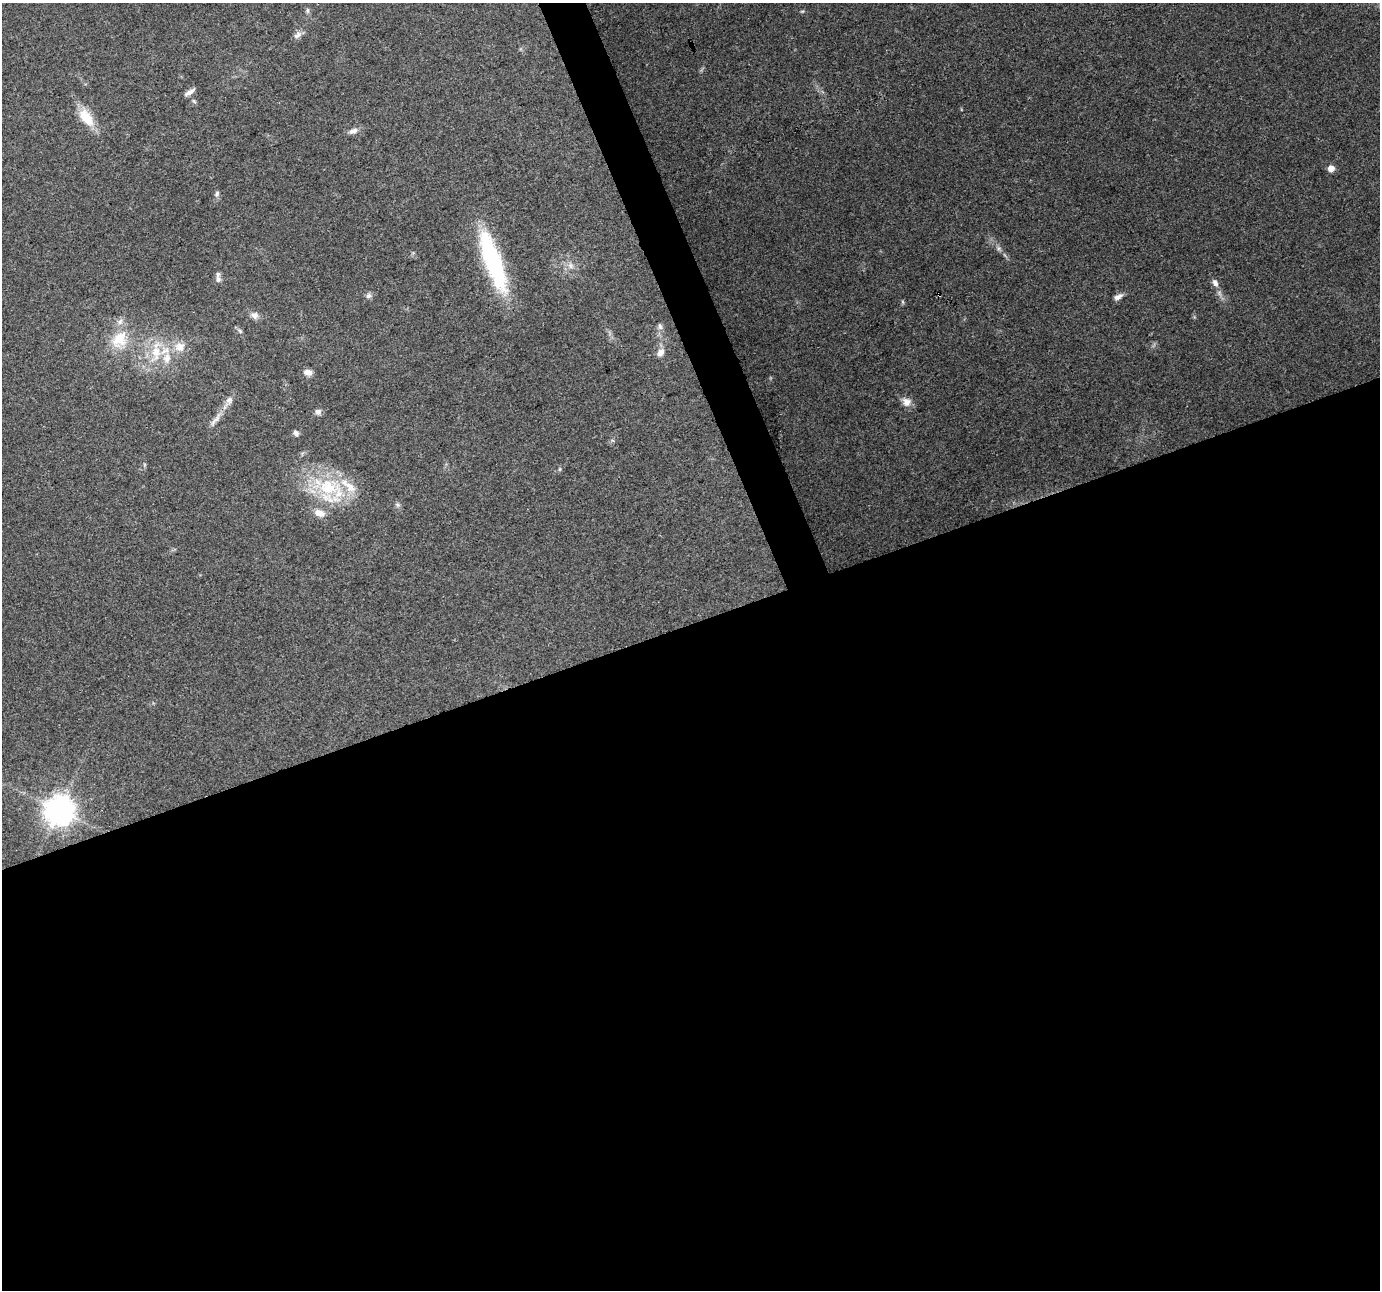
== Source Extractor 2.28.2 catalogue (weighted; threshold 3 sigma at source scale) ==
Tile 15 of 4 x 4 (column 3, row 4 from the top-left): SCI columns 2759-4136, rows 77-1364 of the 5517 x 5359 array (HDU 1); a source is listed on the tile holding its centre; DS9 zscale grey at full resolution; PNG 1382 x 1292 px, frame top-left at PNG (2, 3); no overlay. Shown black and unused: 53% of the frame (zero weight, under 3 of 4 exposures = <1% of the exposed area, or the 3 px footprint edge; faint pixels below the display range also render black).
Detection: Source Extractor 2.28.2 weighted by HDU 2 'WHT'; one run over the whole footprint, this tile lists its part. Background 0.192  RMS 0.0071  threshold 0.0322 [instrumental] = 3 sigma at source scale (4.5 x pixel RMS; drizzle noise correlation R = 1.50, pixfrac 1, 0.0396/0.0396 arcsec/px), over >= 5 px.
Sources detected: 39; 4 inside a brighter listed object's ellipse — not listed separately; the other 35 listed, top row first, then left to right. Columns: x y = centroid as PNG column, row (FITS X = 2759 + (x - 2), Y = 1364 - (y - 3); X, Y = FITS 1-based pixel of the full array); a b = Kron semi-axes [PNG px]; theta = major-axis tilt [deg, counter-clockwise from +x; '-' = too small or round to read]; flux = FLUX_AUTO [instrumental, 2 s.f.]
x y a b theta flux
307 10 8 4 90 1.4
802 11 5 3 - 0.77
298 35 13 7 35 3.3
190 92 16 5 33 3.5
86 118 27 13 -54 16
353 131 12 7 16 4
1331 168 5 5 - 7.8
217 194 8 6 59 1.8
998 248 7 6 - 1.8
493 261 73 18 -70 87
571 266 9 8 - 3.6
218 279 10 7 -85 2.9
1215 283 12 7 -62 3.9
939 295 3 2 - 1.2
368 296 8 7 - 2.2
1118 297 12 6 32 3.6
903 302 6 4 -71 0.92
254 315 11 8 -35 3.9
660 326 10 6 -82 2.4
240 331 7 4 -46 1.3
119 340 27 21 58 22
180 347 14 12 11 9.2
156 352 25 13 -88 19
660 353 12 8 53 4.6
308 372 10 7 -7 4.3
229 400 10 9 - 3.8
907 402 12 11 - 5.3
318 412 8 7 - 2.7
215 420 25 6 49 5.7
296 433 7 6 - 2.2
560 469 6 4 71 0.9
328 487 34 26 9 49
398 505 7 6 - 1.6
319 513 15 9 -16 6.8
59 810 9 9 - 1000
Overlapping masked pixels (flux is a lower limit): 1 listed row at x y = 939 295